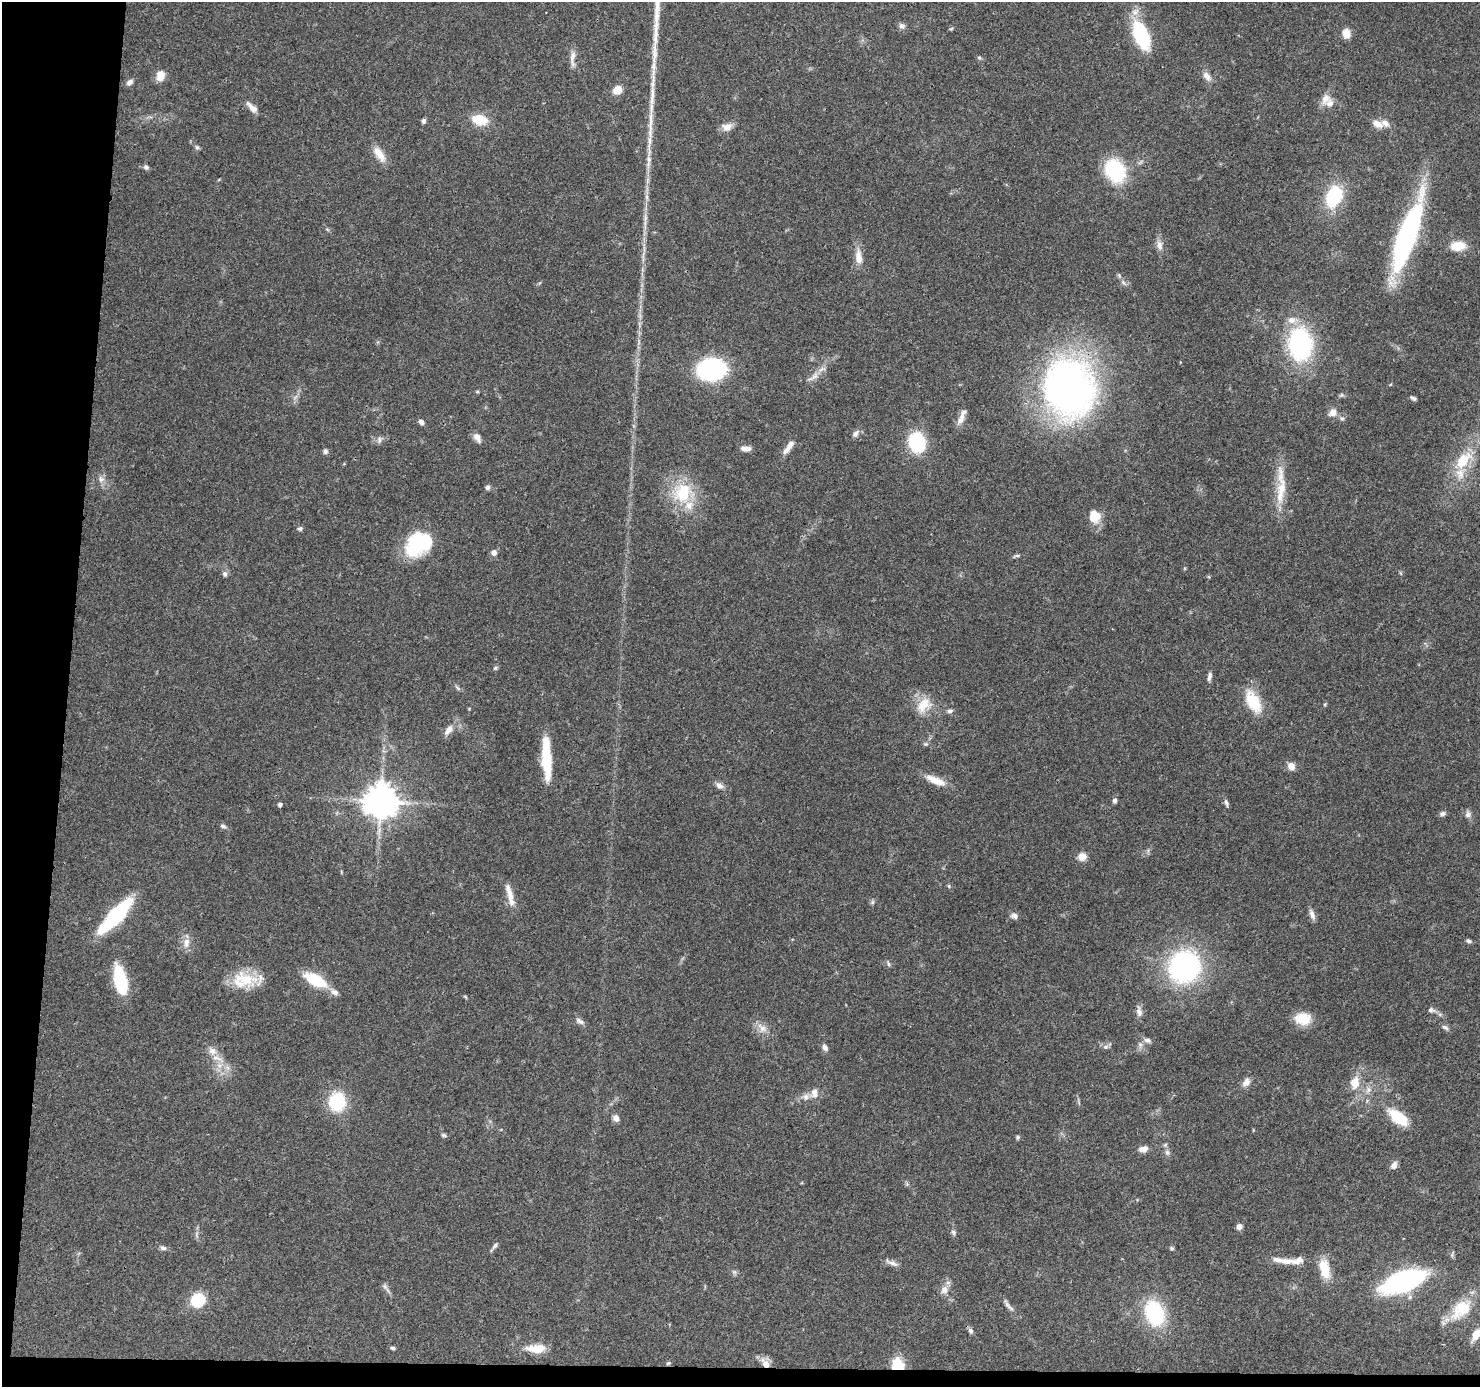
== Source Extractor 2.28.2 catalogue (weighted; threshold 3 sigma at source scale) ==
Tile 7 of 3 x 3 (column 1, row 3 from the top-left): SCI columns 4-1481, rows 204-1588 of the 4440 x 4461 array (HDU 1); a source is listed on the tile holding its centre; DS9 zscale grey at full resolution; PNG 1482 x 1389 px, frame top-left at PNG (2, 2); no overlay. Shown black and unused: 6% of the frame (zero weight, under 3 of 4 exposures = <1% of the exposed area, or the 3 px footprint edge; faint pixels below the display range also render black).
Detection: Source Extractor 2.28.2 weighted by HDU 2 'WHT'; one run over the whole footprint, this tile lists its part. Background 0.0572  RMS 0.0051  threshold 0.023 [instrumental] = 3 sigma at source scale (4.5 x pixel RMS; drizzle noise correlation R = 1.50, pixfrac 1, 0.05/0.05 arcsec/px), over >= 5 px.
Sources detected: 148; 12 inside a brighter listed object's ellipse — not listed separately; the other 136 listed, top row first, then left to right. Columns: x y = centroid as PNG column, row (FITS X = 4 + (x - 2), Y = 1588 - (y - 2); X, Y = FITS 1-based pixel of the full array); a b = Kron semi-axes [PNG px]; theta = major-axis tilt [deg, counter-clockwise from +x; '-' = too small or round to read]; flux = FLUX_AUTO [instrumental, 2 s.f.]
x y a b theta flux
902 26 9 7 -33 1.8
951 29 6 3 20 0.61
1346 33 10 8 -80 5.3
1141 36 30 14 -69 37
572 58 23 6 89 3.5
979 58 6 5 - 0.8
160 75 12 9 78 5.1
1207 76 13 7 -53 3.2
129 82 9 6 36 2
617 90 9 8 - 6.3
1326 98 16 12 60 4.7
252 107 17 7 -45 3.6
480 120 16 10 -12 13
424 121 6 5 - 1.3
1377 124 17 9 -26 4.2
727 127 12 9 5 4
197 147 7 5 -66 1
379 154 23 9 -57 6.4
146 167 7 5 -37 1.3
1115 170 17 13 -58 48
1334 196 19 13 68 33
1407 237 74 16 71 110
1159 245 14 8 -76 3
1457 246 12 8 6 13
858 257 22 9 -85 5.7
1123 282 9 4 -55 1.4
1300 344 28 20 -87 77
711 369 19 14 5 95
814 376 14 7 47 3.7
1069 388 49 42 -78 250
477 392 5 3 - 0.56
1413 398 7 4 -29 1.2
1333 412 10 9 - 3.7
962 417 24 6 67 3.8
1342 418 7 4 -1 0.93
421 422 6 5 - 1.8
856 434 12 7 55 2
477 436 9 8 - 2.9
379 440 9 6 84 1.5
917 442 16 13 -78 35
790 444 13 8 53 2.9
746 449 12 6 2 2.8
325 451 7 6 - 1.3
1463 460 32 16 48 17
101 479 11 8 -81 2.5
487 487 6 5 - 1.4
1282 488 28 13 79 12
682 493 30 26 76 24
1094 516 15 13 -87 8.9
300 529 6 5 - 1.1
419 544 29 21 36 37
494 552 7 6 - 2.2
1017 556 12 3 16 1.1
225 574 7 6 - 1.5
495 668 6 5 - 0.83
1209 676 12 5 76 1.8
458 688 10 4 -41 1.1
1253 701 29 15 -62 17
924 705 25 16 48 10
950 711 7 6 - 1.4
448 730 16 8 54 4
926 744 6 5 - 0.88
546 758 45 9 -87 22
1291 766 10 9 - 3.4
936 780 27 9 -23 7.3
719 785 11 7 -34 2.3
1115 800 6 5 - 1.6
381 801 11 11 - 840
1226 803 10 5 -69 1.4
280 804 4 4 - 1.6
1443 814 8 6 4 1.5
1468 814 9 8 - 2
223 826 8 5 -22 1.3
1082 857 10 10 - 3.9
949 886 6 3 -72 0.58
510 896 18 9 -85 5.5
872 902 6 6 - 0.97
1312 914 14 6 -71 2.6
116 916 36 10 47 61
1014 916 9 7 -22 2
1468 941 7 5 -17 1.2
186 943 15 9 80 4
888 964 8 4 -81 0.88
1184 967 20 18 55 140
246 979 30 21 -14 17
120 980 29 11 -78 32
315 980 14 7 -28 36
335 992 12 8 -30 2.6
465 997 8 3 -45 0.57
1431 1010 9 7 -7 1.8
1139 1012 15 7 -80 2.7
1303 1019 19 14 -4 10
580 1021 13 6 -30 1.9
1445 1027 10 6 -27 1.5
762 1028 17 9 -43 4.6
1147 1040 11 7 -13 2
825 1047 8 6 -59 2.1
1106 1047 7 5 21 1.3
212 1051 11 8 -25 3.4
217 1058 22 5 -21 3.8
1246 1082 13 8 56 3.1
1355 1082 19 13 80 8.2
814 1093 13 9 81 3.8
337 1102 15 14 - 30
1398 1117 20 10 -38 21
616 1118 9 8 - 2.3
444 1135 8 5 -17 0.92
1017 1137 5 5 - 0.83
1165 1145 6 4 45 0.79
1143 1149 10 7 11 3.4
1167 1152 8 6 -57 1.5
1394 1165 9 7 58 2.7
1239 1227 7 6 - 2.2
953 1232 7 6 - 1.2
495 1245 11 5 49 1.5
163 1248 9 5 -2 1.5
1171 1248 6 5 - 0.89
1277 1260 17 7 -16 3.5
1298 1260 15 8 19 4.3
892 1263 20 5 -22 2.4
1324 1269 22 11 -77 12
734 1272 6 6 - 1.1
1403 1281 35 14 19 120
385 1286 9 6 -49 1.6
944 1290 12 10 56 3.6
198 1300 14 12 50 21
1010 1308 12 5 -35 1.9
1461 1309 35 20 44 17
1154 1313 19 14 -70 49
971 1331 8 6 -57 1.4
1476 1335 15 8 64 5.2
393 1348 6 4 -16 0.92
536 1348 24 10 0 8.8
668 1363 6 4 22 0.76
765 1364 15 8 -53 5.2
898 1364 15 14 - 10
Overlapping masked pixels (flux is a lower limit): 2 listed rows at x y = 765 1364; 898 1364